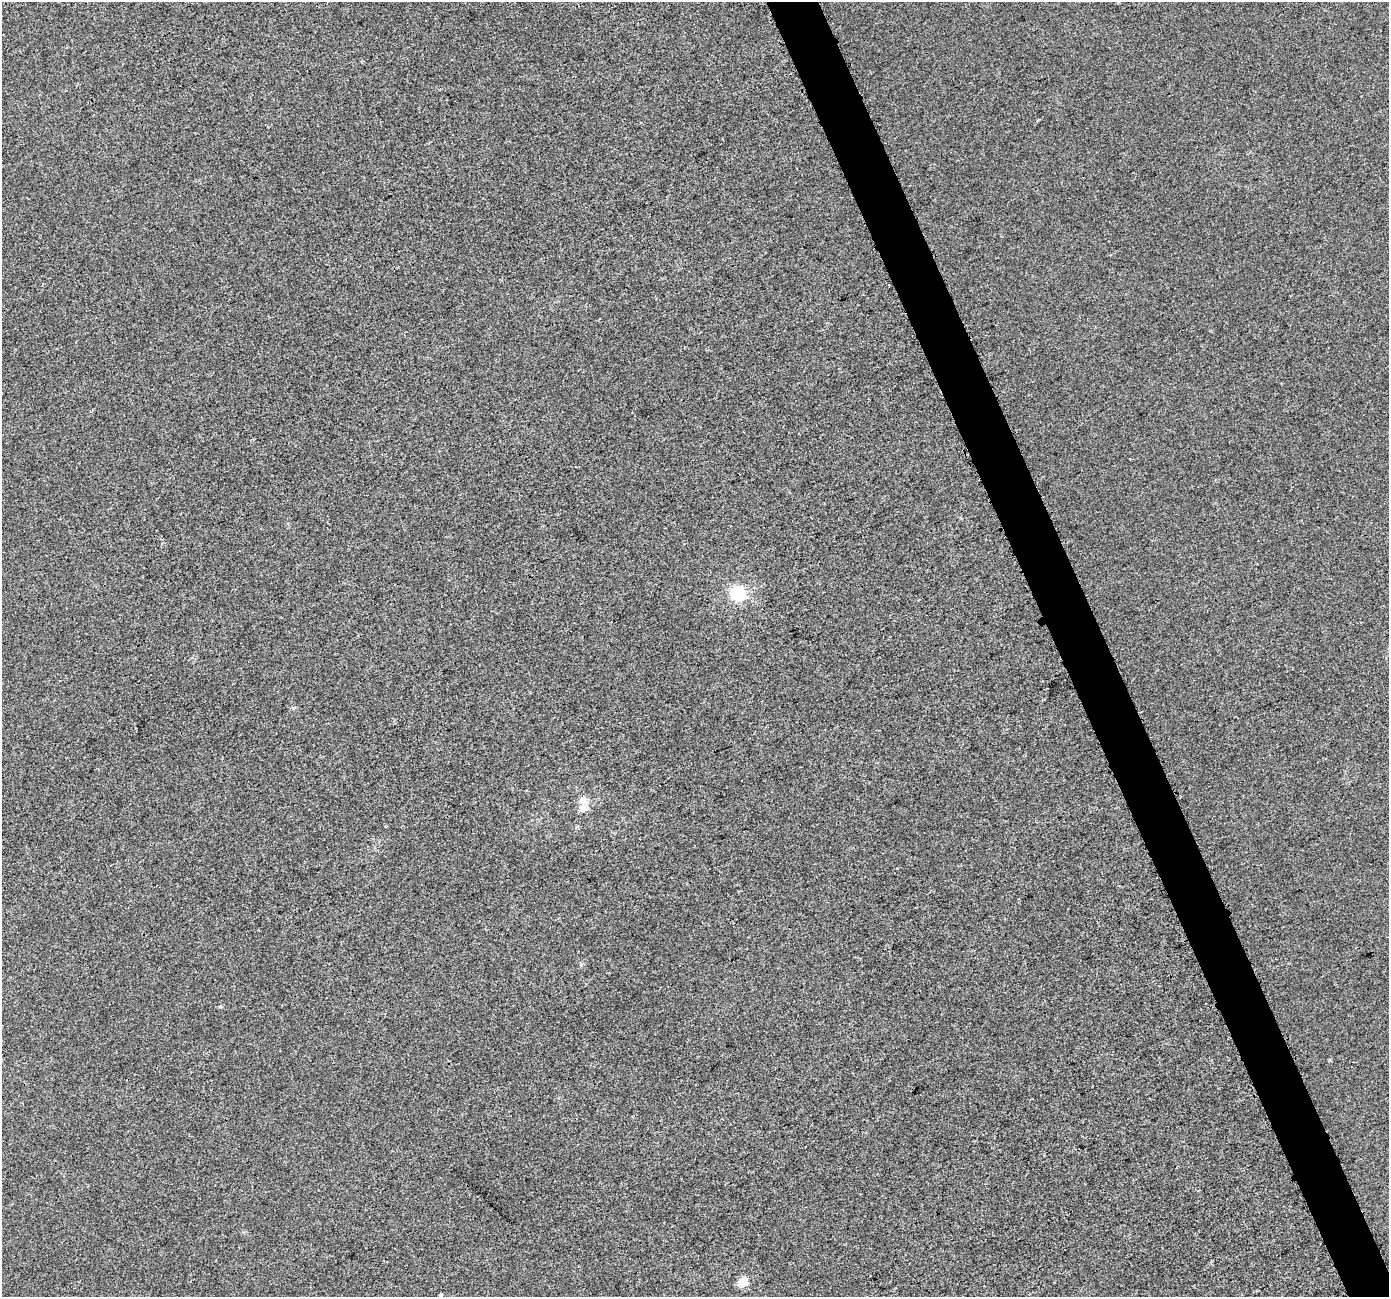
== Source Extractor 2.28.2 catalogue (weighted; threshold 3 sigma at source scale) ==
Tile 6 of 4 x 4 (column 2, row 2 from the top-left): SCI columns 1410-2796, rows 2750-4044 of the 5589 x 5441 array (HDU 1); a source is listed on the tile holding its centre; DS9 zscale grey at full resolution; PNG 1391 x 1299 px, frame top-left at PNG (2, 2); no overlay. Shown black and unused: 4% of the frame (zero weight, under 3 of 4 exposures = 2% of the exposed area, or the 3 px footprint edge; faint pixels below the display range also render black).
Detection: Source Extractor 2.28.2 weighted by HDU 2 'WHT'; one run over the whole footprint, this tile lists its part. Background 4.06e-04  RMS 0.0029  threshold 0.0129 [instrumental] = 3 sigma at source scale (4.5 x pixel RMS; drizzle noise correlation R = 1.50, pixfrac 1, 0.0396/0.0396 arcsec/px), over >= 5 px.
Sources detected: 8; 1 inside a brighter listed object's ellipse — not listed separately; the other 7 listed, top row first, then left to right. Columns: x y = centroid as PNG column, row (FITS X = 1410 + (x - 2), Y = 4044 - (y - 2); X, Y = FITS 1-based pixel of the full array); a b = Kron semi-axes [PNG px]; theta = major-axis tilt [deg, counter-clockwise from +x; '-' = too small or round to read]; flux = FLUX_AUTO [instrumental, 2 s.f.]
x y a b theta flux
889 285 3 2 - 0.41
738 594 6 6 - 50
582 801 13 9 -75 2.1
581 964 6 4 19 0.37
220 1006 5 3 - 0.34
743 1282 5 5 - 13
441 1295 3 3 - 0.33